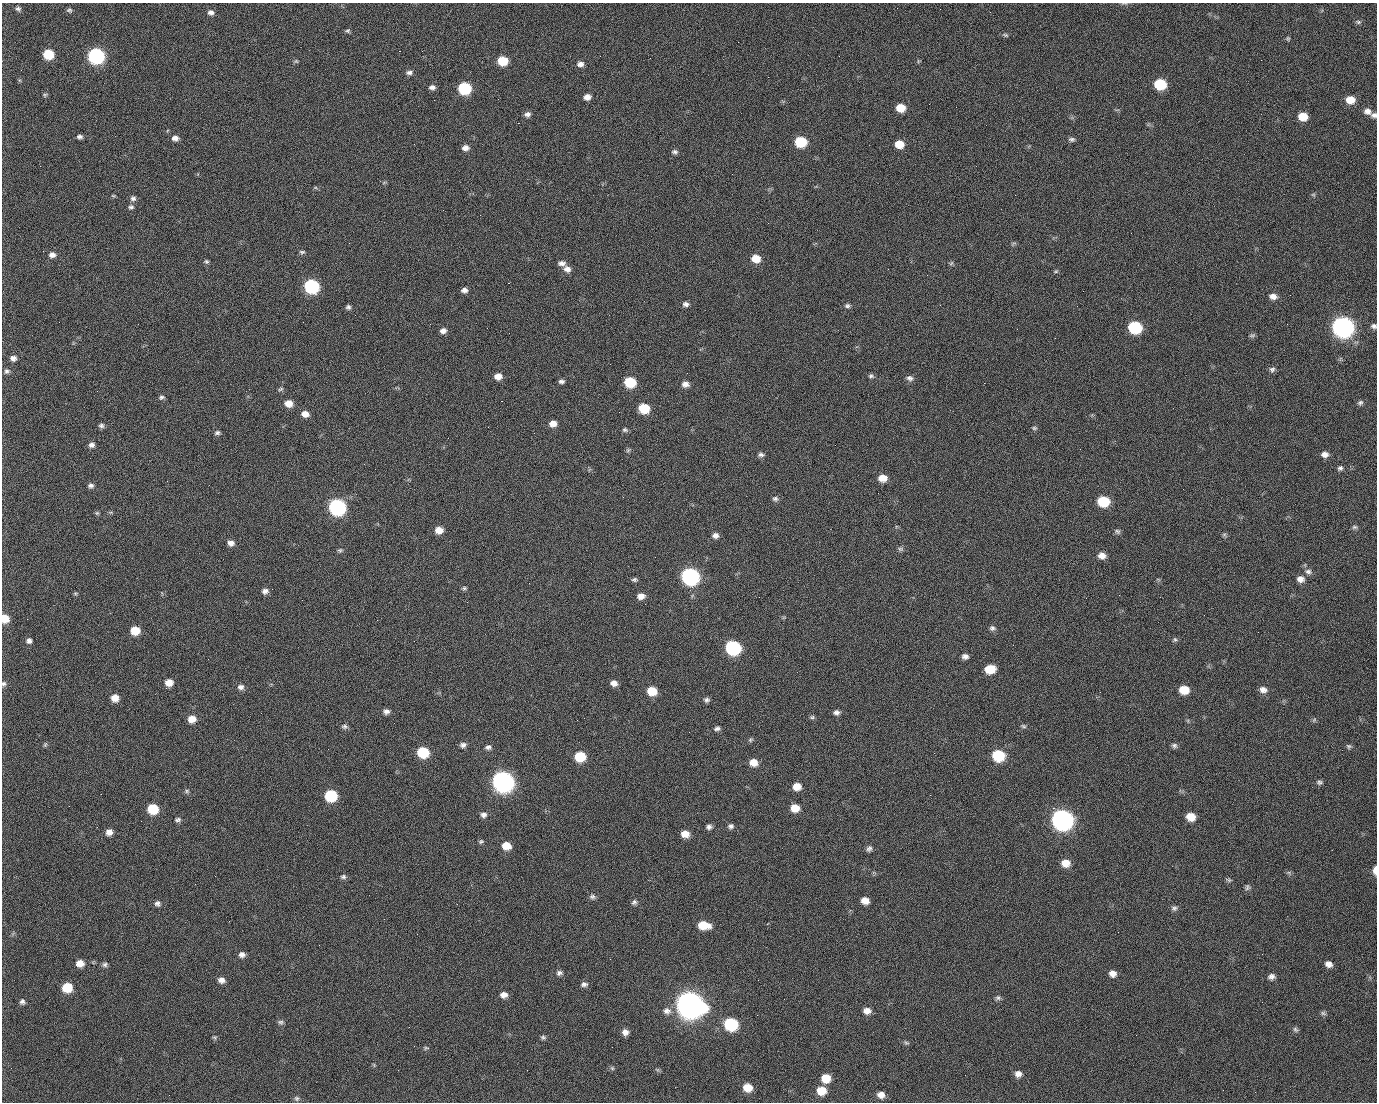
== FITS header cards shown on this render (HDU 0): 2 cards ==
NAXIS1  =                 1375 / length of data axis 1
NAXIS2  =                 1100 / length of data axis 2

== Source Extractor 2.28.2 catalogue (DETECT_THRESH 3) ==
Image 1375 x 1100 px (HDU 0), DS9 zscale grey, 1 PNG px = 1 image px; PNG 1379 x 1104 px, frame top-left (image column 1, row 1100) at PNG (2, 3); no overlay
Background 1460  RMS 29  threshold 87.7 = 3 sigma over >= 5 px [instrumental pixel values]
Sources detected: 237; all 237 listed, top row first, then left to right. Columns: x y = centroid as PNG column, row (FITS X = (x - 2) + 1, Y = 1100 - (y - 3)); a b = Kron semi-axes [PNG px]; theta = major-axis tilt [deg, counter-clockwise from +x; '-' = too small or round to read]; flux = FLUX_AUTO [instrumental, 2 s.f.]
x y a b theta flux
18 9 7 6 - 5.1e+03
70 11 6 4 -44 7.0e+03
211 12 8 6 -12 7.6e+03
990 12 3 2 - 2.0e+03
1358 22 7 5 -3 4.0e+03
348 31 6 5 - 3.4e+03
1005 35 8 4 -24 3.3e+03
1288 38 6 4 -70 2.7e+03
399 51 2 2 - 2.3e+04
48 54 7 7 - 7.5e+04
96 56 8 8 - 5.1e+05
650 58 3 2 - 1.7e+03
296 61 6 5 - 2.9e+03
502 61 8 7 - 5.9e+04
580 64 8 6 6 8.7e+03
409 72 9 6 5 6.5e+03
1160 84 8 7 - 1.1e+05
432 87 8 6 -4 7.2e+03
464 88 8 7 - 1.8e+05
45 95 6 5 - 2.8e+03
587 97 7 6 - 1.3e+04
498 99 2 2 - 1.0e+03
434 100 2 2 - 4.3e+03
1350 100 9 7 -2 2.6e+04
901 108 7 6 - 3.6e+04
1367 111 9 8 - 1.1e+04
527 114 8 7 - 7.3e+03
1374 115 8 6 -21 6.3e+03
1303 117 8 7 - 3.5e+04
518 123 2 2 - 2.7e+04
80 137 6 5 - 5.6e+03
175 138 7 6 - 1.0e+04
1072 139 8 6 -5 5.2e+03
800 142 8 7 - 9.3e+04
899 144 8 7 - 3.1e+04
465 148 8 6 5 1.0e+04
675 152 7 5 4 5.1e+03
1015 195 2 2 - 6.9e+03
1313 195 6 4 0 2.8e+03
113 196 6 4 -2 2.2e+03
133 198 7 7 - 6.7e+03
131 207 8 7 - 5.3e+03
1013 243 9 3 21 2.8e+03
302 252 8 5 0 3.7e+03
52 255 8 7 - 9.3e+03
756 259 8 7 - 3.2e+04
206 261 6 5 - 3.4e+03
562 263 9 6 -3 8.5e+03
951 263 6 5 - 3.2e+03
567 269 9 7 -34 1.2e+04
1056 271 7 4 7 2.8e+03
927 275 2 2 - 1.1e+03
508 283 2 2 - 5.7e+04
311 286 8 8 - 3.2e+05
464 290 6 5 - 7.4e+03
1083 291 3 2 - 3.3e+03
1290 295 2 2 - 2.1e+03
1273 296 9 7 -9 1.2e+04
686 304 7 6 - 6.7e+03
847 306 7 5 -10 4.6e+03
348 307 6 6 - 4.6e+03
355 315 2 2 - 8.9e+02
59 322 2 2 - 1.2e+03
1287 324 2 2 - 1.3e+03
1374 326 7 6 - 6.2e+03
1135 327 9 7 -14 1.8e+05
1342 327 10 9 - 1.4e+06
443 331 7 6 - 9.4e+03
1252 335 9 4 11 3.6e+03
13 358 7 6 - 8.7e+03
1272 369 7 7 - 5.6e+03
7 371 7 6 - 5.3e+03
498 376 7 6 - 1.6e+04
871 376 7 5 -15 4.4e+03
910 378 9 7 -20 7.5e+03
561 381 6 4 -6 5.0e+03
630 382 8 7 - 9.2e+04
984 383 2 2 - 2.1e+04
685 384 9 7 3 1.1e+04
281 389 7 4 27 3.6e+03
97 391 3 2 - 1.5e+03
161 397 8 6 23 4.8e+03
501 401 3 2 - 5.8e+04
289 403 8 7 - 2.0e+04
1360 403 7 6 - 4.8e+03
644 408 8 7 - 6.9e+04
305 414 8 6 -8 1.4e+04
553 424 8 6 6 1.5e+04
101 426 7 6 - 4.9e+03
1034 428 7 5 -14 3.5e+03
625 430 7 6 - 4.0e+03
217 433 7 5 8 4.7e+03
534 433 2 2 - 7.5e+02
92 445 7 6 - 7.4e+03
628 450 7 4 45 3.1e+03
1325 454 8 6 6 9.7e+03
761 455 8 5 -5 5.6e+03
1340 468 6 6 - 4.8e+03
882 478 9 7 -4 2.2e+04
91 486 7 6 - 5.9e+03
623 497 2 2 - 3.4e+03
775 499 8 7 - 5.2e+03
1103 501 8 7 - 8.9e+04
337 507 9 8 - 5.6e+05
97 513 5 5 - 2.8e+03
1354 527 8 6 0 4.1e+03
439 530 8 7 - 2.0e+04
1117 531 8 6 -26 4.5e+03
715 535 7 6 - 8.9e+03
1224 535 7 5 -29 3.3e+03
231 543 8 6 -12 1.0e+04
900 549 8 6 -2 4.2e+03
340 550 7 5 10 3.6e+03
1102 556 8 7 - 1.4e+04
1308 571 9 7 -12 7.4e+03
690 576 9 8 - 6.7e+05
1300 579 9 8 - 1.2e+04
634 580 7 5 -3 4.1e+03
464 588 6 5 - 3.4e+03
265 591 7 6 - 7.8e+03
75 593 5 5 - 2.3e+03
641 596 8 6 7 1.3e+04
645 604 2 2 - 2.6e+03
5 618 7 6 - 3.8e+04
27 619 2 2 - 4.6e+03
377 620 2 2 - 1.2e+04
992 628 7 6 - 5.2e+03
135 630 8 7 - 4.0e+04
1175 639 7 5 -89 3.7e+03
29 641 6 6 - 6.6e+03
733 648 9 8 - 3.2e+05
965 656 6 5 - 7.8e+03
990 669 9 7 6 4.6e+04
169 683 8 7 - 1.9e+04
614 683 7 6 - 1.1e+04
4 684 7 6 - 4.6e+03
241 687 8 7 - 8.2e+03
1184 690 8 7 - 3.8e+04
1263 690 9 7 -12 1.1e+04
652 691 8 7 - 4.5e+04
115 698 7 7 - 2.0e+04
707 700 7 6 - 5.2e+03
386 711 7 6 - 7.8e+03
836 712 7 5 2 7.0e+03
812 717 7 5 1 3.5e+03
192 719 8 7 - 2.1e+04
1314 720 7 4 46 3.1e+03
344 726 9 6 -4 5.4e+03
1024 726 7 5 -27 3.7e+03
717 728 7 5 13 5.3e+03
750 740 6 5 - 3.3e+03
45 744 7 5 69 3.1e+03
463 745 8 7 - 6.9e+03
1174 746 7 6 - 5.1e+03
1349 746 7 6 - 4.1e+03
488 747 8 6 3 6.1e+03
423 752 8 7 - 9.6e+04
934 753 2 2 - 1.9e+03
998 755 9 8 - 1.2e+05
580 757 8 7 - 7.1e+04
753 762 8 7 - 2.1e+04
503 781 10 9 - 1.5e+06
1319 782 8 6 2 4.8e+03
797 786 8 7 - 2.2e+04
187 791 6 5 - 3.9e+03
101 794 3 2 - 2.5e+03
930 795 2 2 - 8.3e+03
331 796 8 7 - 1.4e+05
795 808 8 7 - 2.9e+04
1053 808 2 2 - 1.7e+04
153 809 8 7 - 7.2e+04
484 815 8 7 - 7.5e+03
1191 817 8 7 - 3.1e+04
1062 819 10 9 - 1.5e+06
178 820 8 6 -2 5.4e+03
731 826 7 6 - 5.5e+03
709 827 7 6 - 6.2e+03
109 832 7 7 - 1.3e+04
685 834 8 7 - 2.0e+04
481 841 7 5 25 3.5e+03
506 846 8 7 - 2.6e+04
869 848 8 7 - 6.0e+03
1065 863 9 7 -7 2.3e+04
1375 870 7 3 89 1.6e+04
343 877 7 6 - 4.9e+03
1228 880 9 4 -24 3.7e+03
1247 887 8 6 83 5.0e+03
592 897 8 6 -19 5.6e+03
865 901 7 6 - 1.8e+04
634 902 8 6 42 4.9e+03
157 904 8 7 - 6.5e+03
457 904 3 2 - 1.6e+03
1174 908 8 7 - 5.5e+03
229 921 2 2 - 1.0e+03
703 925 11 7 -9 4.2e+04
1118 932 2 2 - 2.5e+03
242 955 8 7 - 8.7e+03
610 959 3 2 - 2.7e+03
80 963 8 7 - 1.8e+04
105 964 7 6 - 4.9e+03
1328 964 8 6 -21 1.1e+04
559 973 8 7 - 6.4e+03
1113 973 7 7 - 1.2e+04
1271 976 8 7 - 8.1e+03
221 980 9 7 -14 1.0e+04
758 980 2 2 - 2.1e+03
584 984 9 6 2 6.9e+03
67 987 8 7 - 5.9e+04
504 995 8 6 3 1.2e+04
998 998 7 6 - 4.6e+03
22 1002 6 6 - 5.8e+03
689 1005 12 10 -19 3.3e+06
667 1011 11 10 - 1.2e+04
867 1011 8 7 - 1.3e+04
1323 1013 7 6 - 4.3e+03
757 1015 3 2 - 1.5e+03
281 1022 8 6 -3 4.7e+03
731 1024 9 8 - 1.9e+05
1295 1030 8 5 -50 4.5e+03
625 1032 7 7 - 1.1e+04
1136 1035 2 2 - 8.1e+02
543 1037 6 5 - 4.2e+03
215 1038 6 5 - 2.8e+03
906 1043 7 5 -37 3.4e+03
426 1048 7 5 10 3.1e+03
374 1065 6 3 -72 2.1e+03
612 1068 6 5 - 3.2e+03
657 1069 7 4 -20 3.1e+03
527 1070 2 2 - 8.8e+02
1018 1074 8 7 - 1.0e+04
826 1078 8 8 - 3.6e+04
748 1087 8 7 - 3.0e+04
821 1091 9 8 - 3.5e+04
1255 1092 2 2 - 8.3e+02
169 1095 2 2 - 5.6e+03
881 1095 8 7 - 1.4e+04
297 1098 7 7 - 4.8e+03
At the frame edge (FLAGS 8, measured only in part): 5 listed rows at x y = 1374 115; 1374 326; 5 618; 4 684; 1375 870